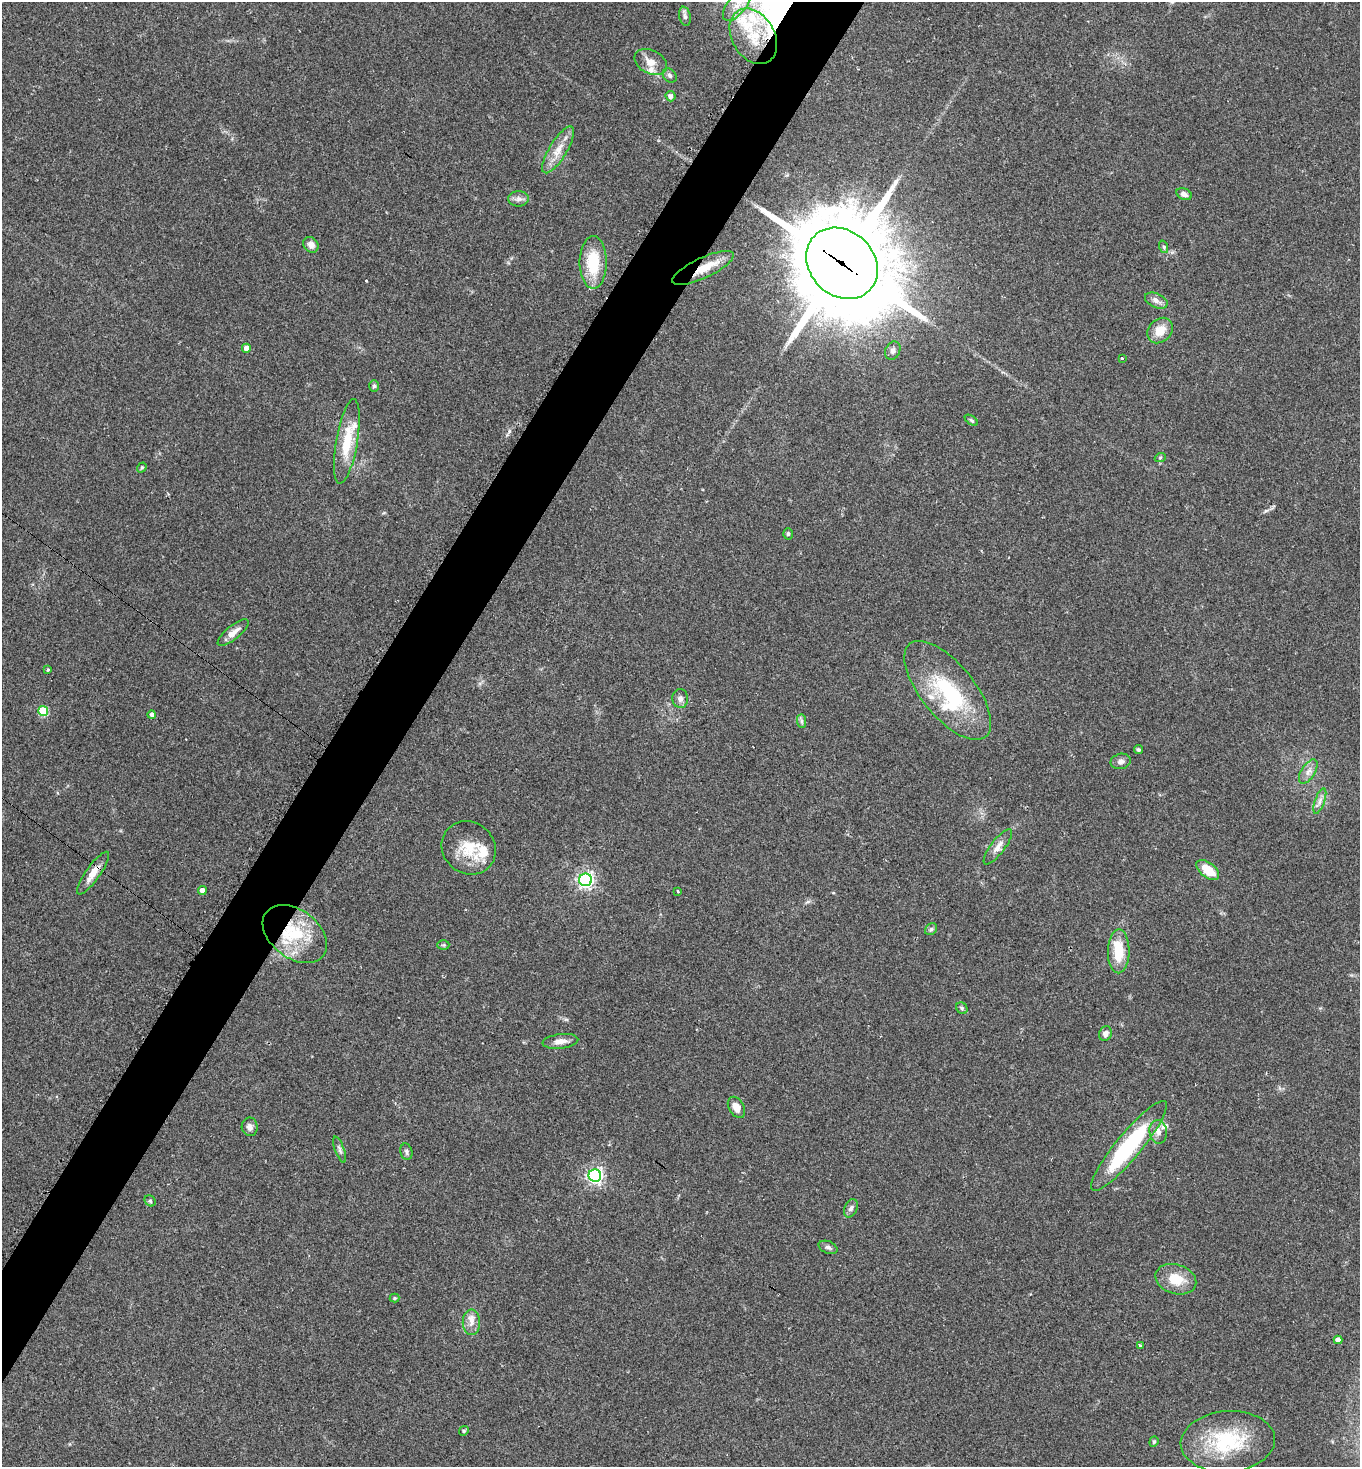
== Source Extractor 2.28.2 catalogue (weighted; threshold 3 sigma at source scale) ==
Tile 7 of 4 x 4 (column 3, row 2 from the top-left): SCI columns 3018-4375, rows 2942-4406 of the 5885 x 5880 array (HDU 1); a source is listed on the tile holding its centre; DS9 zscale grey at full resolution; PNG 1362 x 1469 px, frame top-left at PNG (2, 2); each listed source drawn as its Kron ellipse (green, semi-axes under 4 px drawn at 4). Shown black and unused: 5% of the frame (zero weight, under 2 of 3 exposures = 1% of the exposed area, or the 3 px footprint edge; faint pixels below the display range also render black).
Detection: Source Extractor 2.28.2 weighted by HDU 2 'WHT'; one run over the whole footprint, this tile lists its part. Background 0.0466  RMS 0.0069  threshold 0.0309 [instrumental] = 3 sigma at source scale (4.5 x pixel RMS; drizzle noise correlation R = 1.50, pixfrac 1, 0.05/0.05 arcsec/px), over >= 5 px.
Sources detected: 80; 1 inside a brighter object's white glare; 3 cosmic-ray / hot-pixel residue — neither listed nor drawn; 8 inside a brighter listed object's ellipse — not listed separately; the other 68 listed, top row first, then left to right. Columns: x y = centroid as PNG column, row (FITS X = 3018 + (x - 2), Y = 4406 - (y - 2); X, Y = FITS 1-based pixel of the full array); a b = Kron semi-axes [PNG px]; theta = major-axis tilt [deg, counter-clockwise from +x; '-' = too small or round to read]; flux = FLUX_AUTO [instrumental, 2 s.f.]
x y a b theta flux
737 5 19 9 52 9.5
685 16 10 5 -78 2.1
753 36 30 21 -59 28
651 62 17 11 -26 7.3
670 75 8 6 -44 1.8
670 96 5 5 - 2.8
558 150 27 9 59 9.7
1184 194 8 5 -24 2.9
519 199 10 7 2 2.9
311 245 8 7 - 3.9
1164 247 6 4 -72 1
593 262 26 13 -90 27
842 263 39 32 -44 11000
703 268 33 10 25 15
1156 301 12 7 -24 3.5
1160 331 14 11 45 9.7
246 348 4 4 - 4.9
893 350 9 7 64 2.4
1122 358 3 3 - 2.5
374 386 6 5 - 1.2
971 420 7 4 -35 1
347 441 43 10 80 24
1160 458 5 3 - 0.77
142 467 5 4 - 0.88
788 534 5 4 - 1.2
233 633 19 6 39 5.9
48 670 4 3 - 0.73
948 690 60 26 -51 60
680 699 9 8 - 3
43 711 5 5 - 36
152 715 4 4 - 2.5
802 721 7 4 -89 1.3
1138 750 4 4 - 1.1
1121 761 10 7 13 2.7
1308 772 13 7 58 4.1
1320 801 13 5 71 3.3
998 847 22 7 53 5.2
469 848 28 25 -40 21
1208 870 13 7 -39 14
93 873 25 7 55 8.2
585 880 6 6 - 220
202 891 4 4 - 3.9
678 891 3 3 - 1.6
931 929 7 5 45 1.4
295 934 36 24 -38 37
443 945 6 5 - 0.88
1119 951 22 10 89 19
962 1008 6 5 - 1.2
1105 1034 7 6 - 3.3
560 1041 18 7 6 5.2
736 1107 11 7 -60 6.1
250 1127 9 8 - 3
1158 1132 12 8 -81 4.6
1129 1146 57 12 50 71
340 1150 14 4 -70 2
406 1152 8 6 -78 1.7
595 1176 6 6 - 200
150 1201 6 5 - 1.1
851 1208 10 6 65 2.3
828 1247 10 6 -22 2
1176 1279 21 14 -16 15
395 1298 5 4 - 0.83
471 1322 13 8 89 5
1338 1340 4 4 - 4.4
1140 1346 3 3 - 2.3
464 1431 5 4 - 0.9
1154 1442 5 4 - 0.89
1228 1442 47 30 4 51
Overlapping masked pixels (flux is a lower limit): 4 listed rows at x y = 842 263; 703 268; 93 873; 295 934
Isophote crosses this tile's border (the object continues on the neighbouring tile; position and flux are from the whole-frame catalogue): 1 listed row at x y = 737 5